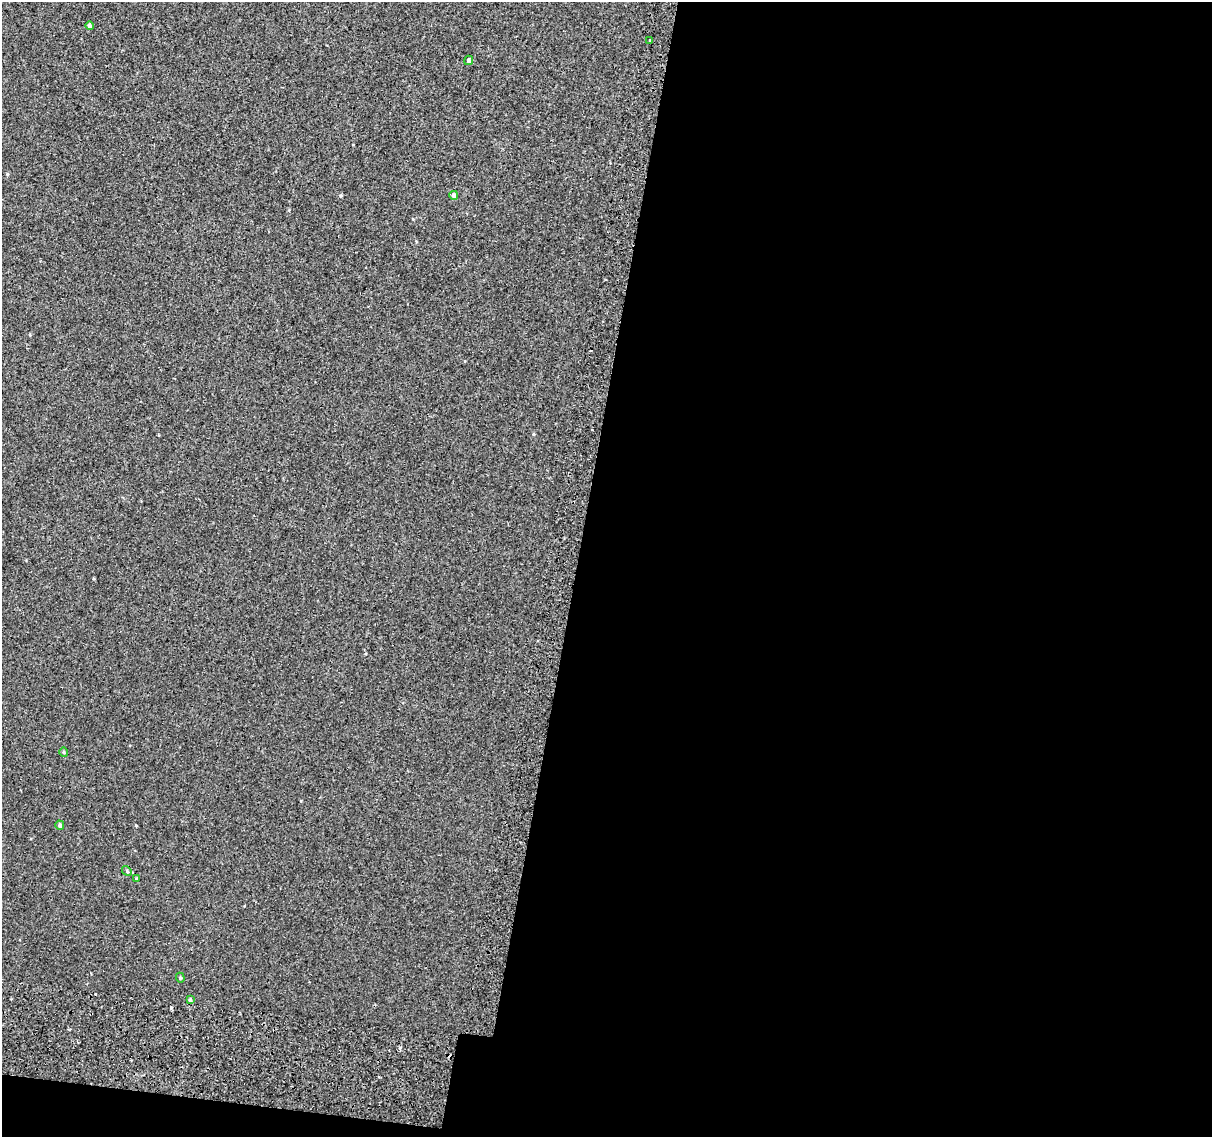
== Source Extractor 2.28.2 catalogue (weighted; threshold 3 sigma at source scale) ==
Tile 16 of 4 x 4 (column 4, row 4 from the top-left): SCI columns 3678-4887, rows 330-1464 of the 4945 x 5257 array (HDU 1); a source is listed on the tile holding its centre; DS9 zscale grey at full resolution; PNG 1214 x 1139 px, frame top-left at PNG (2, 2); each listed source drawn as its Kron ellipse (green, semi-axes under 4 px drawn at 4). Shown black and unused: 54% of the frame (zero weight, under 2 of 3 exposures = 6% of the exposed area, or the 3 px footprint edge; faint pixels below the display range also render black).
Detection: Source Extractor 2.28.2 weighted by HDU 2 'WHT'; one run over the whole footprint, this tile lists its part. Background 0.00573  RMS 0.0057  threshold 0.0256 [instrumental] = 3 sigma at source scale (4.5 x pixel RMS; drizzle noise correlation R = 1.50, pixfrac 1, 0.0396/0.0396 arcsec/px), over >= 5 px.
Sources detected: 13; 3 cosmic-ray / hot-pixel residue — neither listed nor drawn; the other 10 listed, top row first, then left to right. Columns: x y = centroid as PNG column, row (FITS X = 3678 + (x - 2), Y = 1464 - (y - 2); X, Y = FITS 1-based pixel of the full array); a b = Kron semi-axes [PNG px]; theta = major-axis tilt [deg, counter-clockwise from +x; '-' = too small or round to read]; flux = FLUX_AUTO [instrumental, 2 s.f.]
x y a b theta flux
89 26 4 4 - 1.7
650 40 3 3 - 1.7
469 60 5 4 - 1
454 195 4 4 - 2
64 752 4 4 - 0.66
60 825 5 4 - 1.4
127 871 5 4 - 0.63
136 879 3 3 - 0.78
180 978 5 4 - 0.61
190 1000 4 4 - 0.97